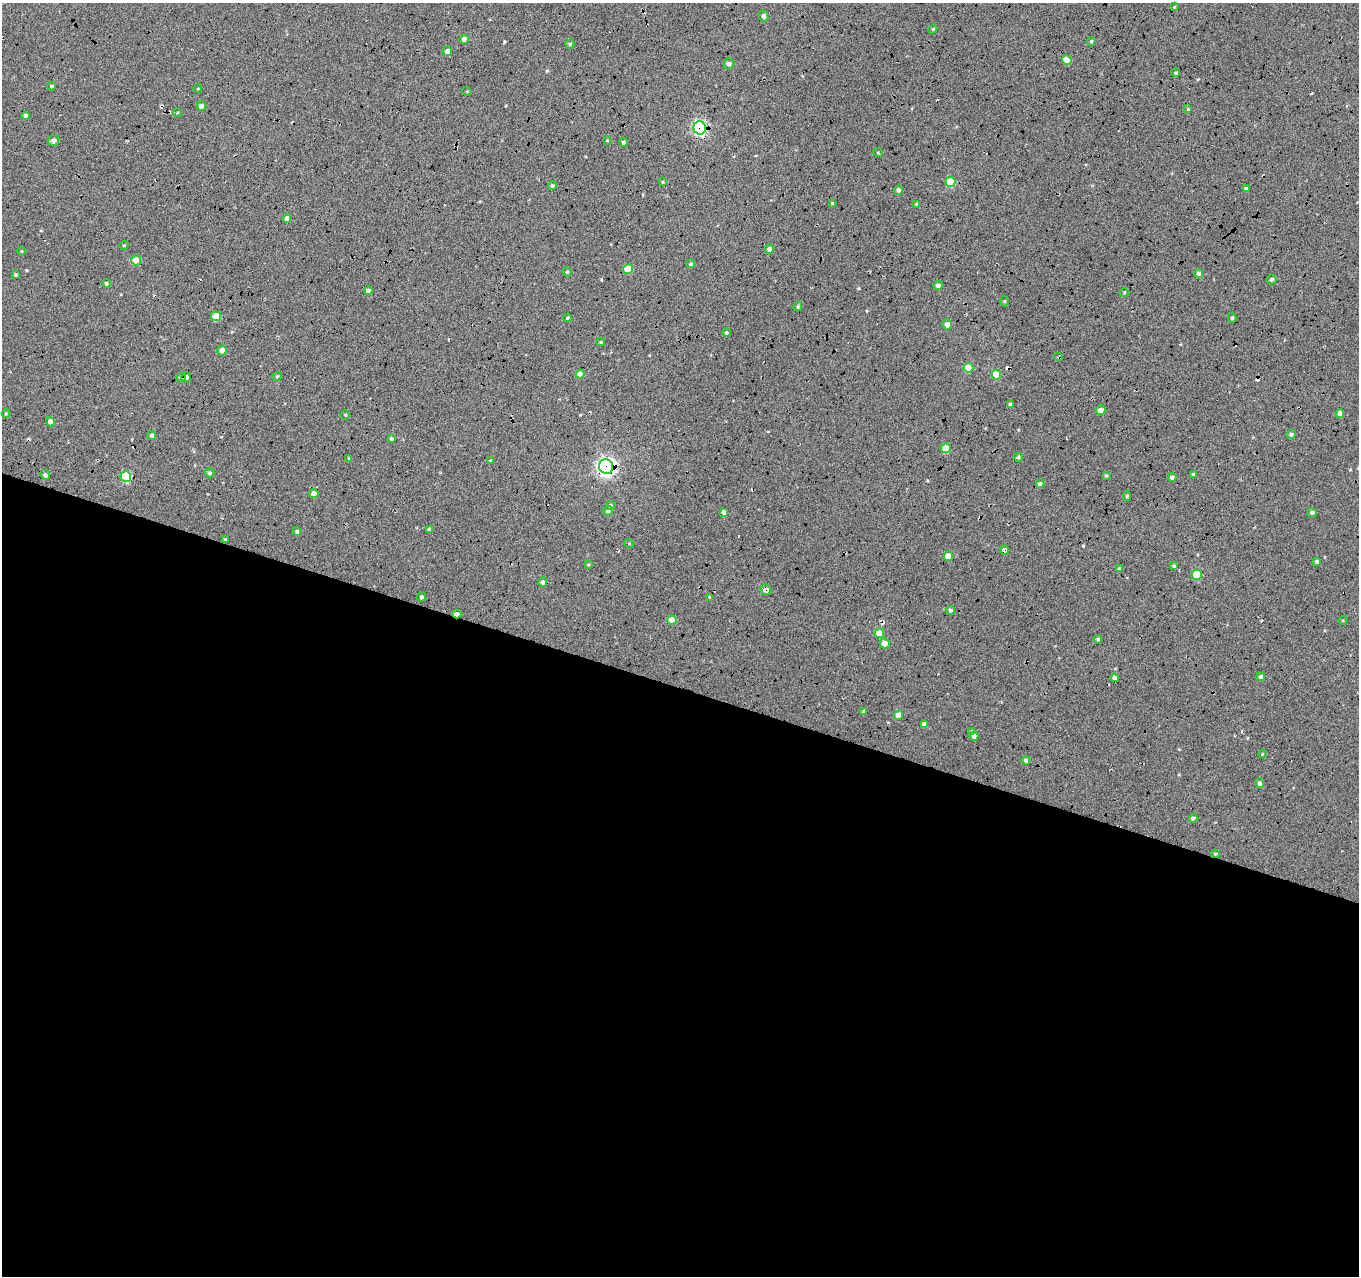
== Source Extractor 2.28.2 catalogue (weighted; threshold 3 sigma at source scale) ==
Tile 14 of 4 x 4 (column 2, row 4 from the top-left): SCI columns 1384-2740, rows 291-1564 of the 5467 x 5614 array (HDU 1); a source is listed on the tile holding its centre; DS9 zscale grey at full resolution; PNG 1361 x 1278 px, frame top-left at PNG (2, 3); each listed source drawn as its Kron ellipse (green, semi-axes under 4 px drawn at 4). Shown black and unused: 46% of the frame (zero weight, under 5 of 17 exposures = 2% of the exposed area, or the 3 px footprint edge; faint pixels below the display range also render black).
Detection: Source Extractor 2.28.2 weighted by HDU 2 'WHT'; one run over the whole footprint, this tile lists its part. Background -0.198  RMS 0.13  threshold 0.535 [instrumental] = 3 sigma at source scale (4.09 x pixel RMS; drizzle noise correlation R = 1.36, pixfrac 0.8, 0.0396/0.0396 arcsec/px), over >= 5 px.
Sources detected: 131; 10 cosmic-ray / hot-pixel residue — neither listed nor drawn; the other 121 listed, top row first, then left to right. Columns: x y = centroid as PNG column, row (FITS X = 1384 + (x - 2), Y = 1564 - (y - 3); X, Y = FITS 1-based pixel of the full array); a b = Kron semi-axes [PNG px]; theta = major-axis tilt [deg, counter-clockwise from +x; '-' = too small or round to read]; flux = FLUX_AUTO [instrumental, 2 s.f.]
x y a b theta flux
1174 7 4 3 - 11
763 16 5 4 - 40
933 29 4 3 - 11
464 39 5 4 - 46
1091 41 4 3 - 13
570 44 4 4 - 17
447 51 5 5 - 57
1067 60 5 4 - 180
729 64 5 5 - 29
1176 73 4 3 - 16
52 86 4 3 - 19
198 88 4 3 - 10
467 91 5 3 - 9.2
201 106 4 4 - 38
1188 109 4 4 - 9.3
177 113 4 3 - 10
26 116 4 4 - 37
700 128 6 6 - 2000
54 140 6 5 - 43
607 140 4 4 - 10
623 142 4 4 - 21
878 153 5 3 - 9.5
663 182 4 3 - 11
950 182 5 5 - 490
552 186 4 3 - 19
1247 189 4 4 - 41
898 190 5 4 - 36
832 203 4 4 - 10
916 204 4 3 - 11
287 219 4 4 - 56
124 245 5 3 - 9.9
769 249 5 4 - 40
22 251 4 3 - 10
136 260 5 5 - 260
691 264 4 4 - 23
628 269 5 4 - 260
567 272 5 4 - 14
1199 273 4 4 - 34
15 275 3 3 - 26
1272 279 5 5 - 30
106 284 4 4 - 21
938 286 4 4 - 47
368 291 4 4 - 47
1124 292 5 3 - 11
1004 301 5 3 - 11
798 307 5 3 - 15
216 316 5 5 - 210
568 318 4 3 - 12
1232 318 5 4 - 18
947 324 5 5 - 50
726 332 4 4 - 15
601 342 4 3 - 15
222 350 5 5 - 87
1059 357 4 4 - 13
968 368 5 5 - 250
580 374 4 4 - 120
996 375 5 5 - 330
277 376 5 4 - 17
186 377 5 4 - 61
181 378 5 4 - 27
1010 404 3 3 - 16
1101 410 4 4 - 78
6 413 4 3 - 13
1340 413 4 4 - 59
345 415 5 4 - 16
50 422 5 4 - 65
1291 434 5 4 - 30
152 436 4 4 - 28
391 439 4 4 - 16
946 448 5 5 - 230
1018 457 4 4 - 20
349 458 4 4 - 15
491 460 4 3 - 11
606 467 7 7 - 4400
210 473 4 4 - 22
1193 474 4 3 - 11
45 475 5 4 - 36
1106 476 4 3 - 15
126 477 5 5 - 660
1172 477 4 4 - 43
1040 484 4 4 - 44
314 494 5 4 - 63
1127 496 5 4 - 18
610 506 5 4 - 22
608 511 5 4 - 27
724 512 4 4 - 42
1312 512 5 4 - 28
429 529 4 3 - 25
297 532 4 4 - 24
225 539 4 3 - 13
629 543 5 3 - 10
1004 550 4 4 - 40
948 556 5 4 - 180
1317 561 4 4 - 22
588 565 3 3 - 13
1174 566 4 3 - 20
1119 569 4 4 - 20
1197 575 5 5 - 400
543 582 5 4 - 34
766 590 5 5 - 42
422 597 5 4 - 25
710 597 3 3 - 12
950 610 4 4 - 25
457 614 4 3 - 56
672 620 4 4 - 160
1343 620 4 3 - 10
879 633 5 4 - 170
1098 639 4 4 - 20
885 643 5 5 - 76
1261 677 4 4 - 35
1115 678 4 4 - 46
864 711 3 3 - 18
898 715 4 4 - 110
924 724 4 4 - 43
972 731 4 3 - 13
974 736 4 4 - 40
1262 754 4 3 - 10
1026 760 4 4 - 36
1260 783 5 4 - 33
1193 818 4 4 - 38
1215 854 4 4 - 15
Overlapping masked pixels (flux is a lower limit): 13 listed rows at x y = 447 51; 700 128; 628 269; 1059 357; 186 377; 181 378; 606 467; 126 477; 314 494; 1004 550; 766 590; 457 614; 1215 854